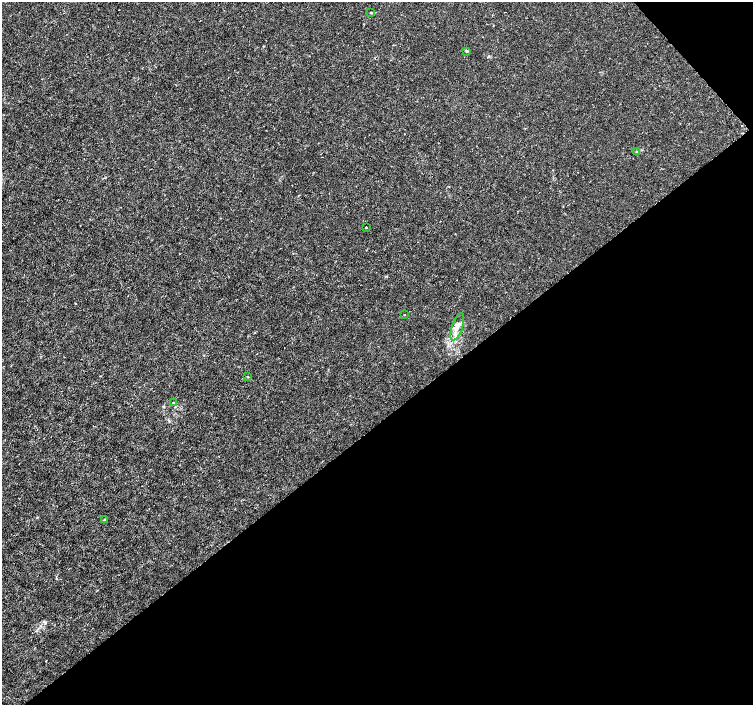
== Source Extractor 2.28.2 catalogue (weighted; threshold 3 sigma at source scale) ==
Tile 12 of 4 x 4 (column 4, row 3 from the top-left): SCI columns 4511-6012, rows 1616-3020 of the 6012 x 5974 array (HDU 1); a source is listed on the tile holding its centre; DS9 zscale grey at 2 x 2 block average (1 PNG px = mean of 2 x 2 image px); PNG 755 x 707 px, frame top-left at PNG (2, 2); each listed source drawn as its Kron ellipse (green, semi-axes under 4 px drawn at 4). Shown black and unused: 41% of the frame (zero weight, under 3 of 4 exposures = <1% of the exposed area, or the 3 px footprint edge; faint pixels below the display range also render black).
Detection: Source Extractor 2.28.2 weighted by HDU 2 'WHT'; one run over the whole footprint, this tile lists its part. Background 0.00115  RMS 0.0013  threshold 0.00601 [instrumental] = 3 sigma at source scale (4.5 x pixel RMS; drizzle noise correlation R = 1.50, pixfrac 1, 0.0396/0.0396 arcsec/px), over >= 5 px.
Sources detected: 9; all 9 listed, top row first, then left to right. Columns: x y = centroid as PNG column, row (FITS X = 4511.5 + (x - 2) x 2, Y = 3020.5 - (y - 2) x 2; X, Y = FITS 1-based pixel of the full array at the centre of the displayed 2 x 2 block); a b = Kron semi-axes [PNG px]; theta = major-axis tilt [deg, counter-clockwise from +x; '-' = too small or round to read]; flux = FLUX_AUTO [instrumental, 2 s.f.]
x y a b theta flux
371 13 3 2 - 0.24
467 51 3 3 - 0.26
636 152 3 2 - 0.24
366 227 2 2 - 0.32
404 315 2 2 - 0.18
457 327 14 5 71 2.4
248 376 2 2 - 0.77
173 403 3 3 - 0.24
104 520 3 2 - 0.24